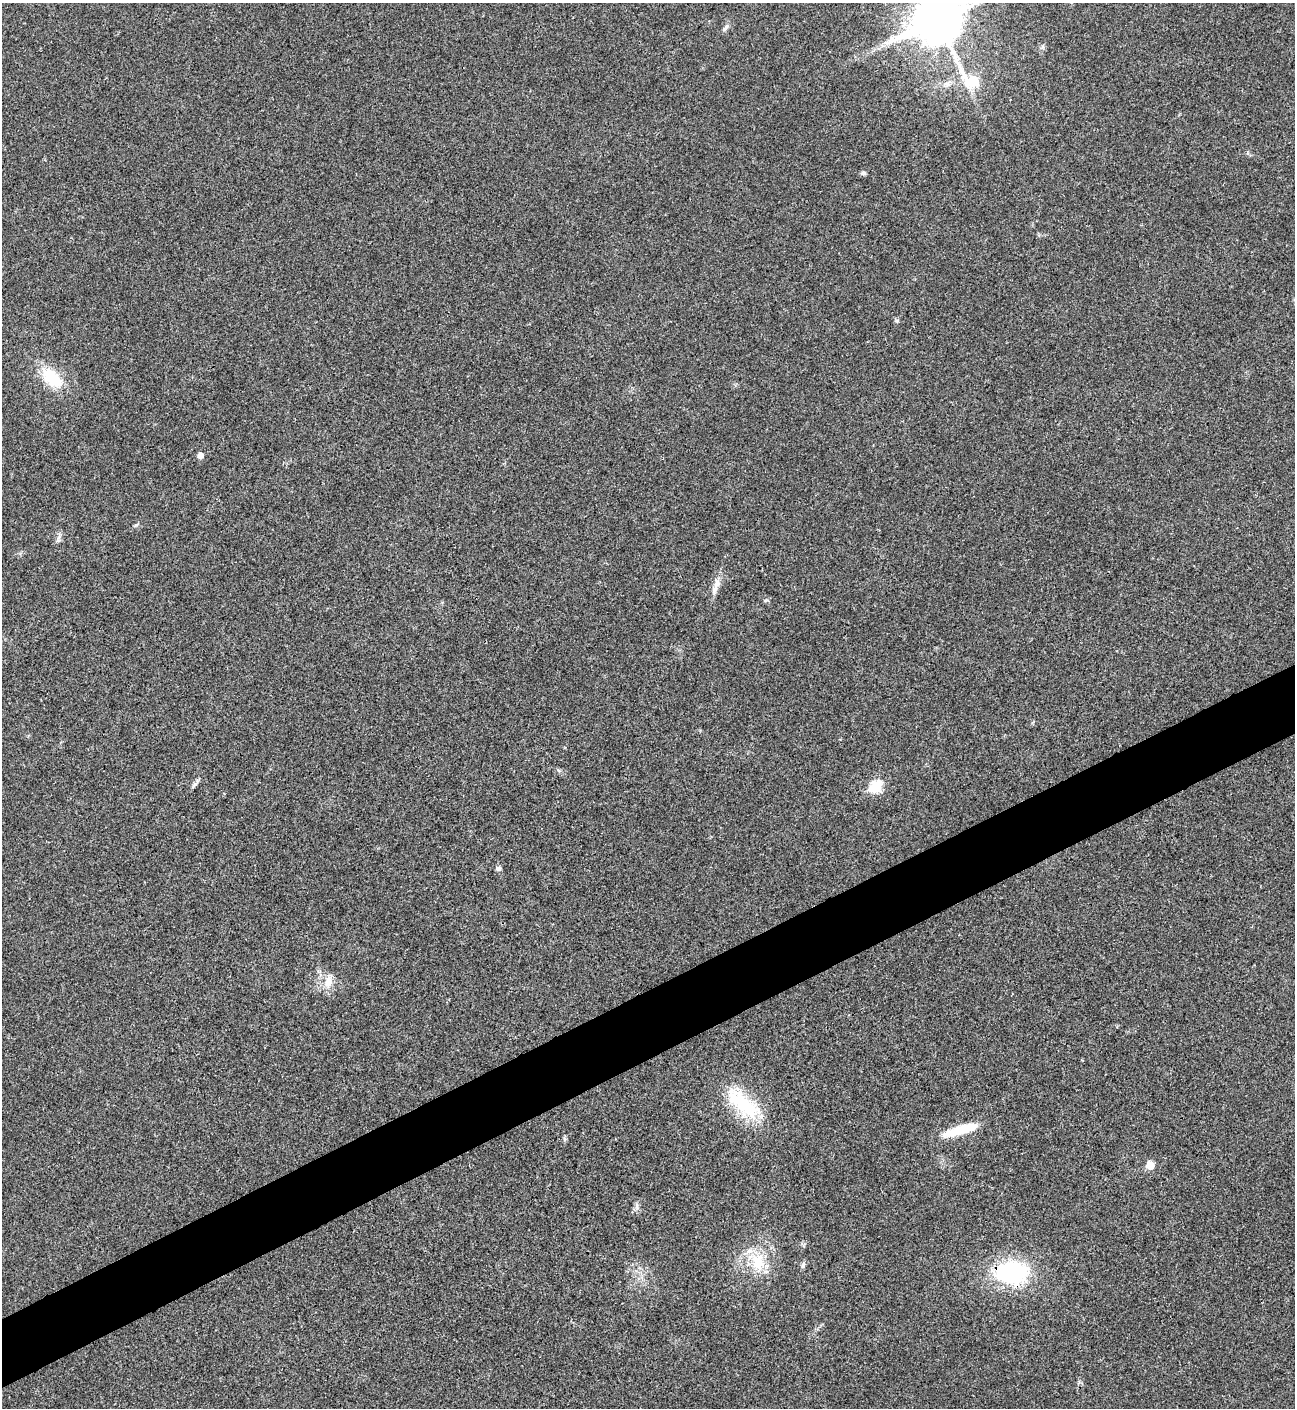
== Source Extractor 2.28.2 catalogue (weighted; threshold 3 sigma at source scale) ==
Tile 7 of 4 x 4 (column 3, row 2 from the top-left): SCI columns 2883-4175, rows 2815-4220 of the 5625 x 5637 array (HDU 1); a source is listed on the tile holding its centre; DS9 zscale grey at full resolution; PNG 1297 x 1410 px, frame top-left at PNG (2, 3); no overlay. Shown black and unused: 5% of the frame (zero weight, under 3 of 4 exposures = <1% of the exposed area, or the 3 px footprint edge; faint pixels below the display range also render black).
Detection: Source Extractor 2.28.2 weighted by HDU 2 'WHT'; one run over the whole footprint, this tile lists its part. Background 0.0192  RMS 0.0056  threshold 0.0252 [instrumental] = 3 sigma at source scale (4.5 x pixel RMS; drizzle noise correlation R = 1.50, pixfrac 1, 0.05/0.05 arcsec/px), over >= 5 px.
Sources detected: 18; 1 inside a brighter object's white glare — not listed; the other 17 listed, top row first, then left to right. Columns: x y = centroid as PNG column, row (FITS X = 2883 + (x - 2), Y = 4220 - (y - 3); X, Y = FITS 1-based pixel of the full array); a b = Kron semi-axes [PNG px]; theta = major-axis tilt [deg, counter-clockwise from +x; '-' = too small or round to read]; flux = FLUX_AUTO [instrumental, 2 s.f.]
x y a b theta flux
938 20 17 15 28 2000
725 28 13 4 49 1.6
972 80 31 17 -33 19
863 173 7 5 0 1.2
52 377 22 13 -45 24
200 455 5 5 - 3.7
716 586 25 6 72 4.5
195 784 6 6 - 1.2
876 786 7 6 - 34
499 868 6 6 - 1.3
328 982 15 11 71 6.1
743 1103 55 20 -41 33
963 1129 37 12 16 15
1150 1165 5 5 - 11
758 1262 25 19 -72 17
803 1265 8 5 88 1.2
1011 1272 34 23 -2 57
Overlapping masked pixels (flux is a lower limit): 1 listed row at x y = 1011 1272
Isophote crosses this tile's border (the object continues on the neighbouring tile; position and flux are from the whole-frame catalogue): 1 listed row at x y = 938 20
Unlisted compact peaks at least as high as the median listed source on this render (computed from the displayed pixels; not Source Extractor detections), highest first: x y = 897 321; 136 525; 767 600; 637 1208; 58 540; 564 1138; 1043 47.